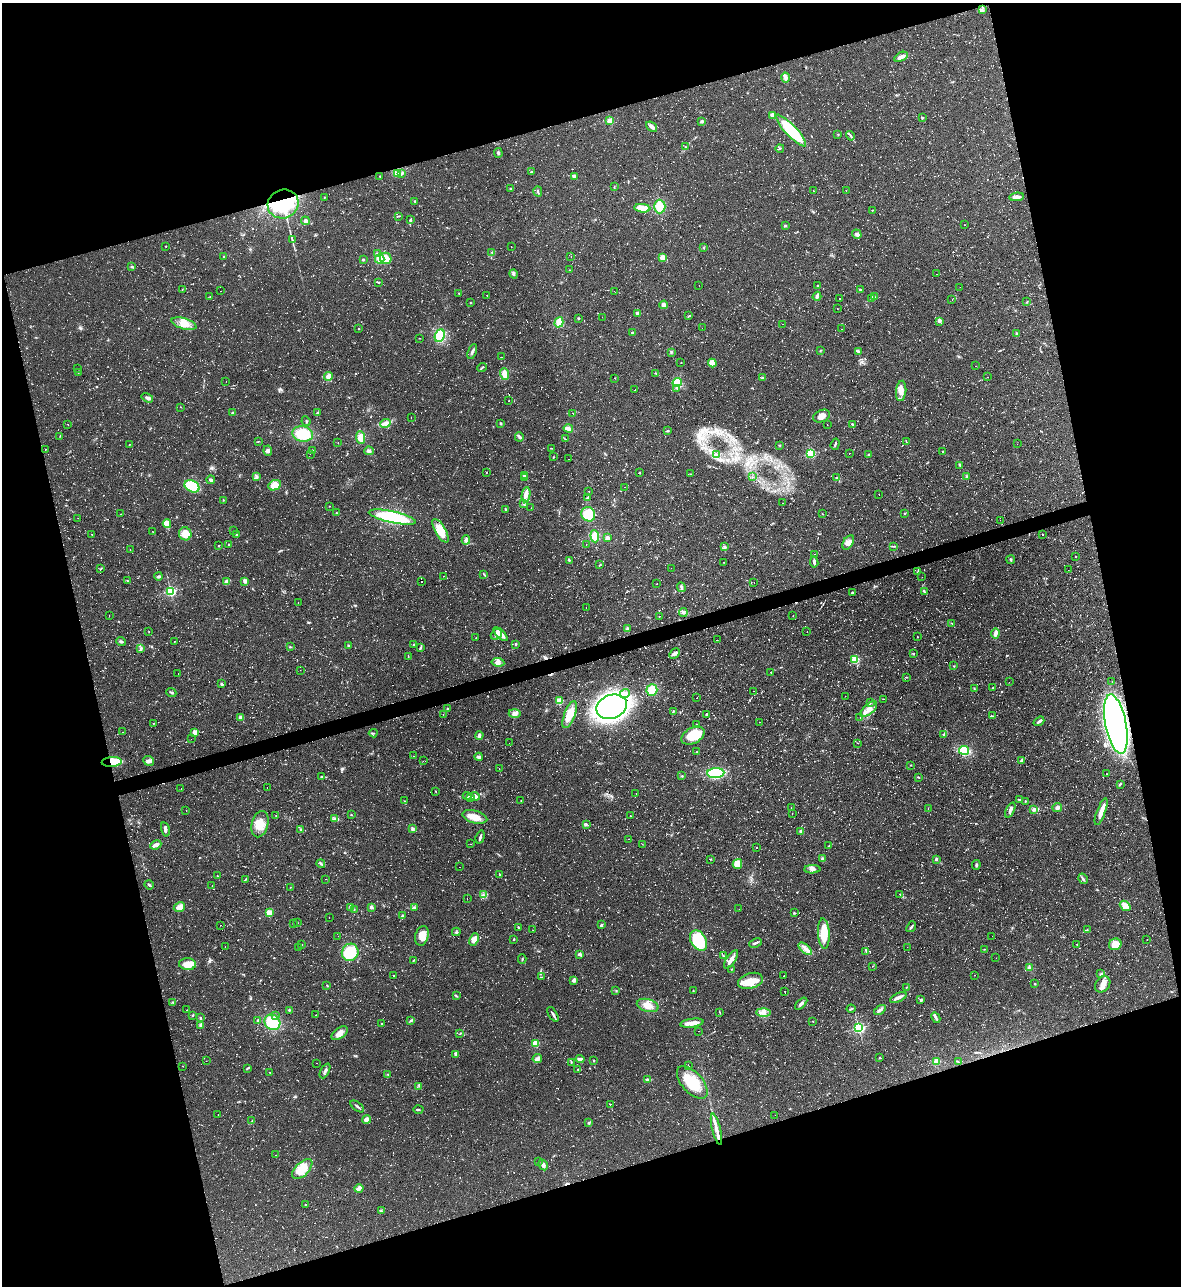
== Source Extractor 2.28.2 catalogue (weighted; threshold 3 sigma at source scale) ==
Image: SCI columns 141-4854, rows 1-5134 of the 5116 x 5134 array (HDU 1 of 3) = the unmasked area's bounding box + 8 px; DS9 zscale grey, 4 x 4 block average (1 PNG px = mean of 4 x 4 image px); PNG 1183 x 1288 px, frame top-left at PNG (2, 3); each listed source drawn as its Kron ellipse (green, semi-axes under 4 px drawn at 4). Shown black and unused: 33% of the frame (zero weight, under 2 of 3 exposures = <1% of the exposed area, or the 3 px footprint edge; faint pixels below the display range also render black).
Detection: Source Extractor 2.28.2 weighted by HDU 2 'WHT'. Background 0.0389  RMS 0.0094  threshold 0.0424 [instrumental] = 3 sigma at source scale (4.5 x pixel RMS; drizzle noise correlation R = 1.50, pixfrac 1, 0.05/0.05 arcsec/px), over >= 5 px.
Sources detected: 1234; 20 too faint to see at this stretch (4 x 4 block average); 1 inside a brighter object's white glare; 91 cosmic-ray / hot-pixel residue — neither listed nor drawn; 21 coinciding with a brighter row at this scale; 39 inside a brighter listed object's ellipse — not listed separately; of the other 1062, all 500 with FLUX_AUTO >= 2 (the completeness limit of this list) listed and drawn (562 fainter detections not listed), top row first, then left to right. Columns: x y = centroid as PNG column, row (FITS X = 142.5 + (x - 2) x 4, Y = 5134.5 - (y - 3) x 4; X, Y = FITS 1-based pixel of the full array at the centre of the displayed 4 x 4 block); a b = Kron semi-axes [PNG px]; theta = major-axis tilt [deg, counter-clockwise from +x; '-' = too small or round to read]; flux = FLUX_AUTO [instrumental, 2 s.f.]
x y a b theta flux
982 10 2 2 - 2.5
901 57 7 3 29 27
785 77 5 3 - 15
772 115 3 3 - 23
922 118 2 2 - 7
610 121 2 2 - 190
702 121 4 2 - 7.6
652 127 6 3 -39 28
791 131 21 5 -47 330
838 134 2 2 - 3.2
850 136 5 2 - 7.5
685 147 3 2 - 2.8
780 148 4 2 - 7
498 153 5 2 - 9.2
531 172 2 2 - 3.8
397 173 3 2 - 9.1
401 174 4 2 - 6.6
380 176 2 2 - 3.2
574 176 2 2 - 23
614 186 2 2 - 2.2
511 188 2 2 - 3.2
813 190 2 2 - 11
846 190 2 2 - 2.4
538 191 5 2 - 9.1
325 197 2 2 - 2.7
1017 197 7 2 6 33
415 201 3 2 - 5.5
283 204 15 14 - 610
660 207 7 6 - 98
642 208 8 4 -6 69
873 210 2 2 - 2.8
398 216 4 2 - 4.6
410 219 3 2 - 3.4
305 221 4 4 - 16
964 225 2 2 - 9.6
785 226 3 2 - 5.7
857 234 5 3 - 18
292 240 4 2 - 5.9
166 246 2 2 - 4
511 247 2 2 - 3.6
703 248 2 2 - 2.8
492 252 2 2 - 2.1
377 254 3 2 - 8.4
224 257 2 2 - 4.7
571 257 2 2 - 2
662 257 3 3 - 27
386 258 6 5 - 51
380 259 5 4 - 51
363 260 2 2 - 6
132 267 3 2 - 6.1
569 270 2 2 - 2.4
513 274 4 3 - 10
936 274 2 2 - 8.5
379 282 3 2 - 3.9
699 285 2 2 - 3.4
817 285 2 2 - 2
960 287 2 2 - 6.5
860 289 2 2 - 4.5
182 290 2 2 - 2
221 291 2 2 - 3.9
614 291 2 2 - 2.2
459 293 2 2 - 2.6
487 295 2 2 - 2
817 296 5 3 - 15
874 296 2 2 - 2.5
210 297 2 2 - 4.9
840 299 2 2 - 6.2
871 299 2 2 - 2.6
952 299 2 2 - 7.2
1027 302 3 2 - 3.9
470 303 2 2 - 2.7
664 305 4 3 - 27
837 308 2 2 - 2
637 313 4 3 - 9.2
689 316 4 2 - 4.4
602 317 2 2 - 3.9
579 318 3 2 - 3.5
939 321 3 2 - 6
559 322 5 4 - 81
184 324 13 5 -17 56
783 324 2 2 - 2.7
702 328 2 2 - 4
358 329 2 2 - 2.7
841 329 2 2 - 2.1
632 332 2 2 - 5.2
1017 334 4 3 - 10
440 336 6 4 68 150
419 338 2 2 - 2.8
472 351 8 2 69 15
820 351 2 2 - 2.7
671 352 2 2 - 2.2
858 352 2 2 - 12
501 357 2 2 - 2.6
681 363 2 2 - 2
712 363 4 3 - 28
976 366 2 2 - 2.2
482 367 5 2 - 6.1
78 369 2 2 - 2.5
78 373 3 2 - 3.9
656 373 4 2 - 4.6
505 374 6 4 -72 50
328 377 4 3 - 36
988 377 2 2 - 6.2
615 378 2 2 - 9.2
762 378 3 3 - 9.1
226 381 2 2 - 2.3
677 382 4 3 - 58
677 388 4 2 - 5.6
635 390 2 2 - 2.4
901 391 10 5 84 41
147 398 6 3 -32 16
509 401 2 2 - 3.6
180 407 2 2 - 2.1
233 413 3 2 - 9.5
317 413 3 2 - 5.5
573 413 2 2 - 3.6
822 416 9 6 24 42
411 418 2 2 - 2.3
306 421 5 2 - 5.3
386 423 5 3 - 24
68 424 2 2 - 2.4
500 424 3 2 - 3.6
827 425 2 2 - 4
852 425 2 2 - 3.5
568 428 4 2 - 38
668 431 2 2 - 6
303 434 10 7 -12 170
60 436 2 2 - 3.4
361 437 6 4 -84 51
519 437 4 2 - 8.7
565 439 3 2 - 4.2
258 441 3 2 - 3
338 442 2 2 - 2.2
906 442 3 2 - 3.4
835 444 6 2 71 8.6
1017 444 2 2 - 2.1
129 445 2 2 - 2.2
779 445 2 2 - 2.4
551 448 2 2 - 2.4
45 449 2 2 - 2.1
312 450 2 2 - 2.5
268 451 5 3 - 14
369 451 5 3 - 16
943 451 2 2 - 4.5
810 453 2 2 - 630
849 453 2 2 - 6.5
310 454 2 2 - 3.9
716 454 2 2 - 4.3
869 454 2 2 - 3.4
553 457 2 2 - 4.2
569 459 2 2 - 3.5
960 465 4 2 - 6.6
486 472 2 2 - 2
640 473 2 2 - 3.3
690 474 2 2 - 2.2
524 475 2 2 - 7.9
257 476 3 2 - 6.7
752 477 2 2 - 2.5
967 477 4 3 - 8.3
525 478 2 2 - 2.2
836 478 3 2 - 5.4
211 480 4 3 - 13
275 485 6 5 - 58
192 486 8 5 -28 220
625 487 2 2 - 2.1
589 491 2 2 - 2.4
879 494 2 2 - 12
526 495 8 3 81 25
587 498 4 2 - 7.2
223 500 2 2 - 2.1
523 503 4 2 - 8.9
783 503 2 2 - 5.9
329 506 2 2 - 2.6
531 508 2 2 - 4.6
505 509 3 2 - 3.7
336 513 2 2 - 2.6
904 513 2 2 - 4.1
121 514 2 2 - 2.1
588 514 7 6 - 130
822 514 2 2 - 2.7
392 517 24 5 -12 410
78 518 2 2 - 4.7
1000 520 2 2 - 4.4
167 524 4 3 - 17
234 530 2 2 - 3.6
440 531 13 5 -60 120
153 532 3 2 - 2.3
185 534 6 6 - 82
1042 534 2 2 - 3.4
92 535 2 2 - 2.1
237 535 2 2 - 2.9
595 536 6 4 -85 56
607 538 3 3 - 18
466 540 4 3 - 20
848 542 8 5 58 27
586 544 2 2 - 2.3
219 545 2 2 - 5.9
229 545 2 2 - 2.7
894 546 2 2 - 2.2
724 547 4 3 - 12
130 550 2 2 - 3
814 554 2 2 - 4
1076 556 2 2 - 5.3
570 560 2 2 - 3.5
1011 560 4 2 - 7.8
723 562 2 2 - 2.6
814 562 5 2 - 17
600 565 3 2 - 3.5
101 568 2 2 - 2.6
671 568 2 2 - 2
1068 570 2 2 - 5.7
918 571 3 2 - 4.9
484 574 4 2 - 5.2
159 576 4 2 - 11
443 576 2 2 - 2.6
922 577 2 2 - 2.9
127 581 3 2 - 4.3
245 581 4 3 - 12
422 581 2 2 - 28
227 582 2 2 - 140
754 582 2 2 - 3.1
657 583 2 2 - 2.1
681 587 5 2 - 9
170 591 2 2 - 950
924 592 2 2 - 5.1
852 593 2 2 - 32
298 603 2 2 - 2.3
586 608 2 2 - 3
683 612 4 3 - 11
109 615 2 2 - 2.2
659 616 2 2 - 7.6
793 616 2 2 - 2.9
952 623 2 2 - 2.6
627 629 4 3 - 10
807 631 2 2 - 3.8
149 632 2 2 - 2
995 633 5 2 - 30
496 634 6 5 - 21
500 634 9 3 -44 62
918 637 2 2 - 2
476 638 2 2 - 5.1
717 640 2 2 - 3.4
174 641 2 2 - 3.1
121 642 5 2 - 10
516 644 2 2 - 8.2
414 645 2 2 - 4.5
348 646 2 2 - 7
290 647 3 2 - 4.8
141 648 4 2 - 8.4
420 648 3 2 - 7.2
674 654 6 4 46 18
914 654 2 2 - 3.1
408 656 2 2 - 2.1
855 659 2 2 - 470
498 662 6 4 -8 21
954 666 2 2 - 3.3
300 670 2 2 - 2.1
771 672 2 2 - 2.1
178 673 2 2 - 2.2
906 677 3 2 - 3
1112 681 2 2 - 24
1009 682 2 2 - 5
221 684 3 3 - 7.1
992 688 3 2 - 4.2
974 689 3 2 - 3.3
652 690 6 5 - 87
753 691 2 2 - 2
171 693 5 2 - 9.1
625 693 5 3 - 19
845 696 2 2 - 2.2
697 698 2 2 - 7.3
883 699 2 2 - 2
559 701 2 2 - 280
870 702 3 2 - 3.4
612 707 15 11 20 2400
447 708 2 2 - 2.8
869 709 10 5 42 41
673 711 4 2 - 5.9
515 713 6 4 -1 21
707 714 3 2 - 10
443 715 2 2 - 2.1
570 715 14 5 69 76
993 716 3 2 - 4.1
241 717 3 3 - 23
860 718 2 2 - 2
1039 721 6 2 38 16
760 722 2 2 - 2.2
153 723 2 2 - 2.1
696 724 2 2 - 2.1
1116 724 30 10 -79 2700
123 732 2 2 - 3.5
195 733 3 3 - 40
373 733 4 2 - 5.6
944 734 4 3 - 10
479 735 4 3 - 14
693 736 12 8 29 130
191 739 2 2 - 2.5
509 743 2 2 - 3.2
858 743 2 2 - 2.5
964 750 5 4 - 130
696 752 2 2 - 2.4
414 756 2 2 - 2.4
479 757 4 3 - 18
1021 760 3 2 - 7.2
148 761 5 4 - 19
423 761 2 2 - 3.2
112 762 10 5 4 100
911 765 2 2 - 3.7
499 769 2 2 - 2.8
716 773 8 5 3 350
1107 774 2 2 - 3.5
682 776 2 2 - 2.5
321 777 2 2 - 3.6
918 777 3 2 - 5.1
1120 784 3 2 - 6.1
267 787 2 2 - 8.9
181 788 2 2 - 2.1
435 791 2 2 - 2.2
636 793 2 2 - 2
467 796 4 2 - 6.1
475 796 4 3 - 17
471 798 2 2 - 3.7
521 800 2 2 - 16
1019 800 3 2 - 4
404 801 2 2 - 3.2
1025 801 2 2 - 2.3
791 807 2 2 - 2.4
1057 807 5 3 - 16
928 808 3 2 - 2.1
1033 809 4 3 - 12
186 810 2 2 - 12
1010 810 8 3 65 21
1101 812 14 3 70 57
792 814 2 2 - 3.6
276 815 2 2 - 6.7
351 815 2 2 - 4.7
630 816 2 2 - 2.2
475 817 13 6 -15 70
335 819 4 3 - 10
260 824 13 8 75 77
586 824 4 2 - 5.1
412 829 2 2 - 18
165 830 7 3 -77 14
301 830 3 2 - 5.7
801 831 2 2 - 61
480 837 7 2 73 13
629 839 2 2 - 7.3
470 844 2 2 - 4.6
642 844 2 2 - 2.1
156 845 6 3 24 26
829 846 3 2 - 4.1
756 848 2 2 - 16
710 859 2 2 - 2.5
822 859 3 3 - 8.1
936 859 3 2 - 11
321 864 4 2 - 8.3
737 864 5 4 - 94
976 865 5 2 - 8.9
459 867 2 2 - 2.8
812 869 8 3 2 19
500 874 2 2 - 4.3
217 876 2 2 - 3.5
246 879 3 2 - 4.6
326 879 2 2 - 2.3
1083 879 5 2 - 11
149 885 5 2 - 8.1
212 885 2 2 - 4.9
290 887 2 2 - 2.1
900 894 3 2 - 7.3
483 895 2 2 - 4
467 899 2 2 - 7.5
1125 906 6 4 -41 55
179 907 6 5 - 36
371 907 3 2 - 14
414 907 4 3 - 9.3
350 908 3 3 - 9.3
354 909 2 2 - 3.5
739 909 2 2 - 5
269 913 4 3 - 54
794 913 3 2 - 4.3
402 916 3 2 - 8.8
329 917 2 2 - 2
297 923 2 2 - 4.6
293 924 2 2 - 4.8
220 925 2 2 - 4.2
601 925 3 2 - 8.3
518 927 2 2 - 3.9
911 927 6 2 53 9.4
533 930 2 2 - 17
1087 930 2 2 - 2.8
456 932 4 2 - 4.2
824 933 15 6 -86 130
338 936 2 2 - 2
422 936 10 6 73 50
992 936 2 2 - 2.1
514 939 2 2 - 5.5
1147 939 2 2 - 2.1
474 940 6 3 67 40
699 940 11 7 -60 230
755 943 6 2 25 11
1077 944 3 2 - 3.6
1115 944 6 5 - 69
302 945 2 2 - 3.2
225 947 2 2 - 5.2
298 947 2 2 - 3.8
907 947 2 2 - 2.3
805 949 8 4 -41 29
984 949 2 2 - 2.1
866 951 3 2 - 4.2
350 952 9 8 - 230
579 954 2 2 - 47
723 956 3 2 - 4.8
996 958 2 2 - 3.4
522 959 5 2 - 3.8
731 959 10 3 55 38
413 960 2 2 - 3.7
188 964 8 6 -5 66
872 966 2 2 - 2.2
1029 968 3 3 - 24
732 969 2 2 - 3
1101 974 3 3 - 7.2
393 975 2 2 - 2.2
784 975 2 2 - 12
974 975 2 2 - 2.9
542 977 2 2 - 3.7
574 980 3 3 - 20
750 981 13 7 16 82
1035 984 2 2 - 4.7
1103 984 9 7 50 39
327 985 3 2 - 3.8
906 987 2 2 - 4.3
616 991 2 2 - 2.2
693 991 2 2 - 2.2
785 991 2 2 - 2
456 996 3 2 - 6.2
898 997 9 2 26 33
921 1000 3 2 - 11
173 1002 2 2 - 3.4
801 1004 7 3 44 15
648 1005 11 6 -14 50
851 1009 4 2 - 8.2
187 1010 2 2 - 3.4
289 1010 2 2 - 15
880 1010 6 3 36 14
720 1013 2 2 - 2.5
763 1013 7 4 0 30
553 1014 8 2 -59 14
193 1015 2 2 - 4.2
276 1015 2 2 - 2.5
316 1015 2 2 - 2.7
201 1018 3 2 - 4.7
936 1018 5 2 - 10
258 1020 2 2 - 13
411 1021 4 2 - 7.8
813 1021 2 2 - 2.4
272 1022 8 7 - 180
692 1023 12 3 7 70
382 1024 2 2 - 9.6
201 1025 3 3 - 7.6
859 1028 2 2 - 1200
698 1031 2 2 - 2.1
340 1033 9 5 36 39
460 1034 2 2 - 2.4
535 1043 2 2 - 270
456 1055 4 3 - 10
879 1058 4 2 - 4.3
537 1059 5 2 - 12
580 1059 4 2 - 25
594 1060 2 2 - 3.3
206 1061 2 2 - 3.3
571 1062 3 2 - 4.2
937 1062 2 2 - 250
958 1062 3 2 - 3.9
317 1063 2 2 - 2.3
688 1065 2 2 - 3.4
183 1066 2 2 - 2.2
247 1068 4 2 - 5.4
578 1069 2 2 - 4.6
325 1071 8 2 63 14
270 1072 2 2 - 2.4
387 1074 2 2 - 3.3
648 1080 4 3 - 13
692 1082 20 10 -48 160
419 1086 2 2 - 4.8
610 1104 2 2 - 4.3
357 1106 8 2 -38 12
418 1110 5 2 - 5.2
218 1115 2 2 - 2.4
775 1115 2 2 - 2.3
367 1119 4 3 - 27
252 1121 2 2 - 2
589 1123 2 2 - 23
716 1129 16 3 -76 59
275 1155 2 2 - 4.3
538 1161 2 2 - 2.2
543 1165 6 3 -60 21
302 1169 12 6 44 120
359 1189 4 2 - 37
305 1204 2 2 - 3.1
381 1211 4 2 - 6.1
Overlapping masked pixels (flux is a lower limit): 3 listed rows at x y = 283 204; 1116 724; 112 762
Diffuse or blended objects may show on this block-average render without a row.